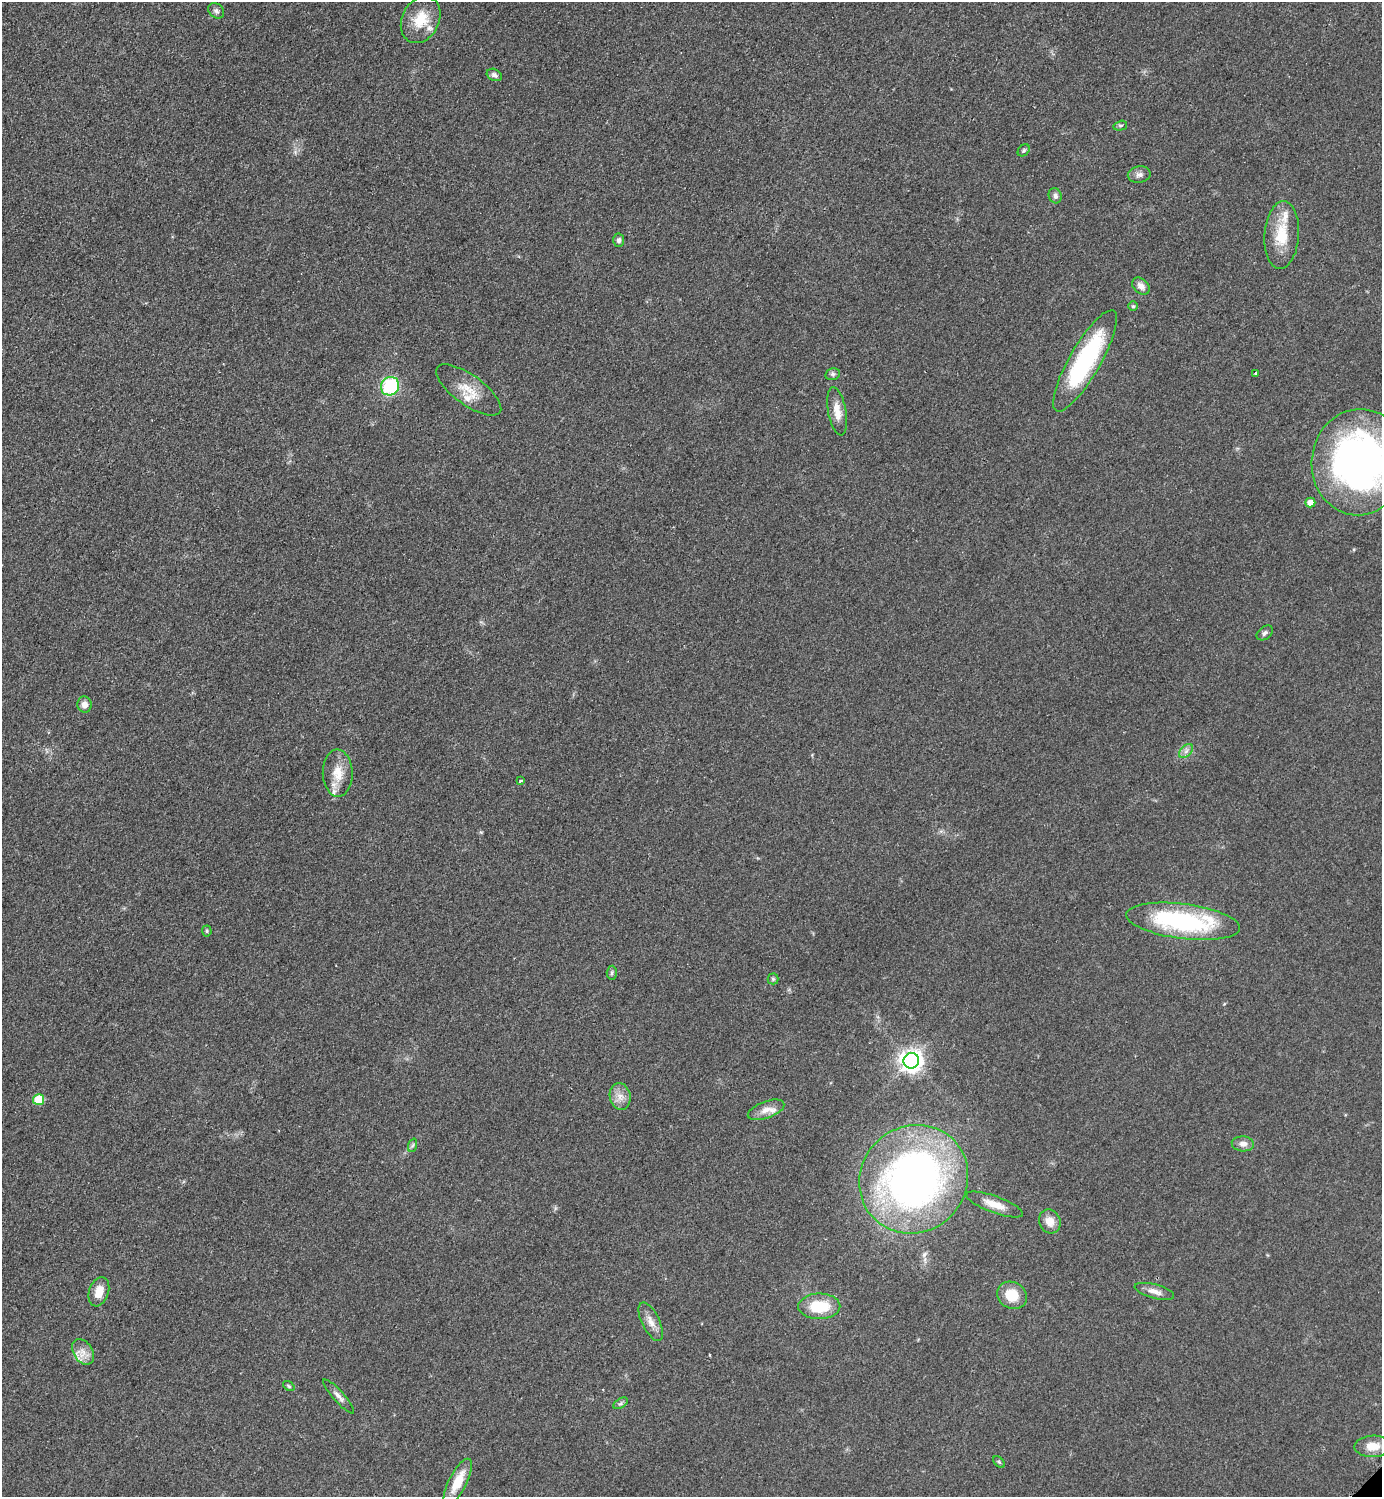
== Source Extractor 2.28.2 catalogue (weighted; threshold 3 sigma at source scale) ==
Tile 11 of 4 x 4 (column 3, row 3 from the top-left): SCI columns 3076-4455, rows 1504-2998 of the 6004 x 6004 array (HDU 1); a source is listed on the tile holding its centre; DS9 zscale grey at full resolution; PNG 1384 x 1499 px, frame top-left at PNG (2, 2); each listed source drawn as its Kron ellipse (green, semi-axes under 4 px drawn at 4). Shown black and unused: <1% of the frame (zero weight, under 2 of 3 exposures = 1% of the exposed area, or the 3 px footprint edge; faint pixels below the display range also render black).
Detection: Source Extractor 2.28.2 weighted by HDU 2 'WHT'; one run over the whole footprint, this tile lists its part. Background 0.0782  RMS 0.0082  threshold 0.0367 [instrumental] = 3 sigma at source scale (4.5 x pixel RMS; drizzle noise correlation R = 1.50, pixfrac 1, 0.05/0.05 arcsec/px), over >= 5 px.
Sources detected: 54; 5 inside a brighter listed object's ellipse — not listed separately; the other 49 listed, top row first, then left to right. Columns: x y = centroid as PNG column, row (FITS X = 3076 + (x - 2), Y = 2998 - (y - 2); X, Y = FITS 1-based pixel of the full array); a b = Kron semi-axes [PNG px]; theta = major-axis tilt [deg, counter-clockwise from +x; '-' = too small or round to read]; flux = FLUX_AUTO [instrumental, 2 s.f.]
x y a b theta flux
216 11 9 6 -40 2.4
421 20 24 18 63 22
494 75 8 5 -27 2.8
1120 126 7 4 15 1.5
1024 150 7 5 45 1.4
1139 175 11 8 10 3.8
1055 196 8 6 -67 2.8
1282 235 34 17 86 26
619 240 7 5 85 2.6
1141 286 10 7 -42 5
1133 306 5 5 - 1.1
1085 361 57 15 60 110
1255 373 3 3 - 1.6
833 374 7 5 14 2
390 386 9 9 - 53
469 390 38 15 -35 19
837 411 24 9 -80 10
1359 462 53 47 83 320
1310 503 5 5 - 8.4
1265 633 9 6 38 2.4
84 705 8 7 - 5.3
1186 751 8 5 45 2.8
338 773 23 15 -89 16
521 781 4 2 - 1.3
1183 921 57 17 -7 120
207 931 5 5 - 1.2
612 973 7 5 86 1.5
773 979 5 5 - 1.4
911 1061 8 7 - 610
620 1096 13 10 -81 7.2
39 1100 5 5 - 37
766 1110 19 8 20 7.3
1243 1144 11 7 -4 5.1
413 1145 7 4 71 1.6
914 1179 56 53 44 410
995 1204 30 8 -20 12
1050 1221 12 10 -65 9.3
1154 1291 20 7 -15 6.3
99 1292 15 9 71 12
1012 1295 15 13 -27 20
819 1306 21 13 1 30
651 1322 21 8 -64 7.5
83 1352 14 9 -57 8
289 1386 6 4 -37 1.2
339 1396 22 5 -48 4.6
621 1403 8 4 31 1.9
1373 1446 18 10 2 11
999 1462 7 4 -45 1.2
458 1482 25 9 63 18
Isophote crosses this tile's border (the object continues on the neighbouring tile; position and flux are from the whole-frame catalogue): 1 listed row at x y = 1359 462